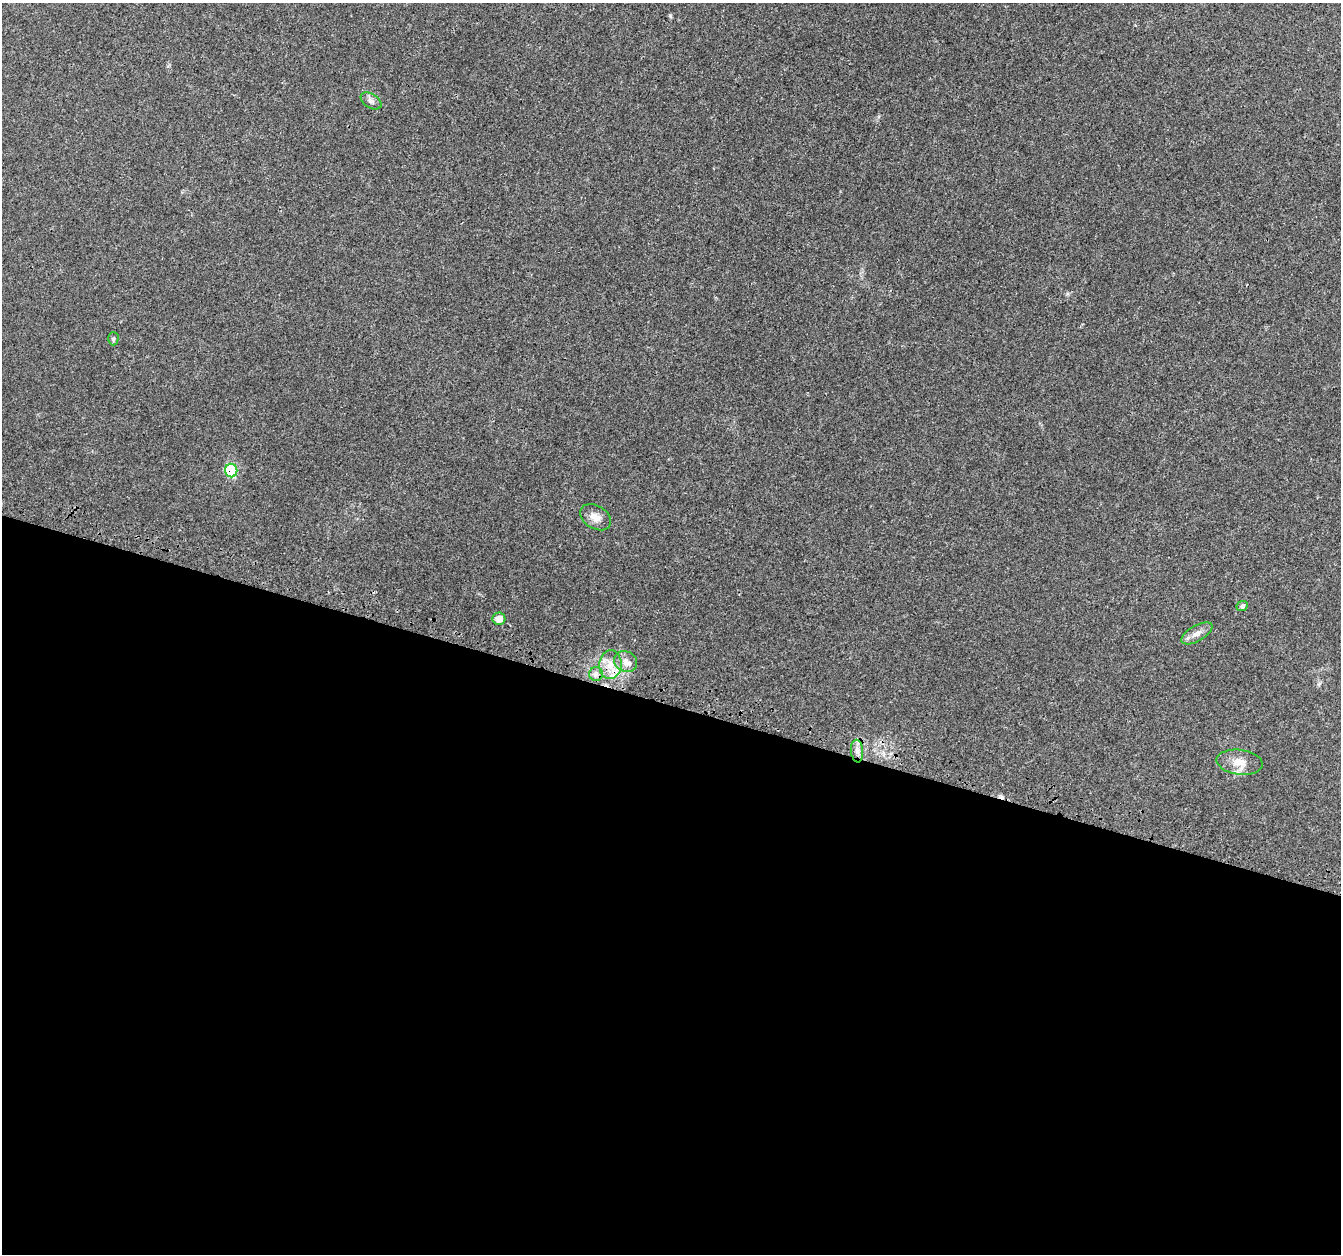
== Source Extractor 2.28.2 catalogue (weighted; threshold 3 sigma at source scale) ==
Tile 14 of 4 x 4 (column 2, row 4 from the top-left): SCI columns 1371-2709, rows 337-1588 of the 5408 x 5619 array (HDU 1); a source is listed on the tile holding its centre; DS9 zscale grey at full resolution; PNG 1343 x 1256 px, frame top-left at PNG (2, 3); each listed source drawn as its Kron ellipse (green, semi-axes under 4 px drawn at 4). Shown black and unused: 44% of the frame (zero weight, under 3 of 4 exposures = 4% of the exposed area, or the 3 px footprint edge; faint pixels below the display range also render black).
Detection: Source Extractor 2.28.2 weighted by HDU 2 'WHT'; one run over the whole footprint, this tile lists its part. Background 0.0279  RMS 0.0034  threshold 0.0155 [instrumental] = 3 sigma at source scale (4.5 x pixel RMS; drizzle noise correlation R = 1.50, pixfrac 1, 0.0396/0.0396 arcsec/px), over >= 5 px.
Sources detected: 14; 1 cosmic-ray / hot-pixel residue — neither listed nor drawn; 1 inside a brighter listed object's ellipse — not listed separately; the other 12 listed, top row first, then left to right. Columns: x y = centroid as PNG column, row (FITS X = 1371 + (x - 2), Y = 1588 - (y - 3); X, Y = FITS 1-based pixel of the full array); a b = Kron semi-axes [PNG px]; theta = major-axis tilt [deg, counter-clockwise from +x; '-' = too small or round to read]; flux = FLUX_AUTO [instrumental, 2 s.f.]
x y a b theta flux
371 101 11 7 -33 1.4
113 339 7 5 89 0.63
231 470 7 6 - 19
595 517 17 11 -32 3.1
1242 606 6 5 - 0.82
499 619 6 6 - 3.1
1197 633 17 7 30 2.5
626 662 12 10 -29 2.6
610 665 14 11 84 4.7
596 674 7 7 - 1.3
857 751 11 6 -85 1.9
1240 762 23 12 -7 4.8
Overlapping masked pixels (flux is a lower limit): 1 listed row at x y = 231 470
Unlisted compact peaks at least as high as the median listed source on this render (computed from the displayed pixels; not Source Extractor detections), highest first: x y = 670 16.